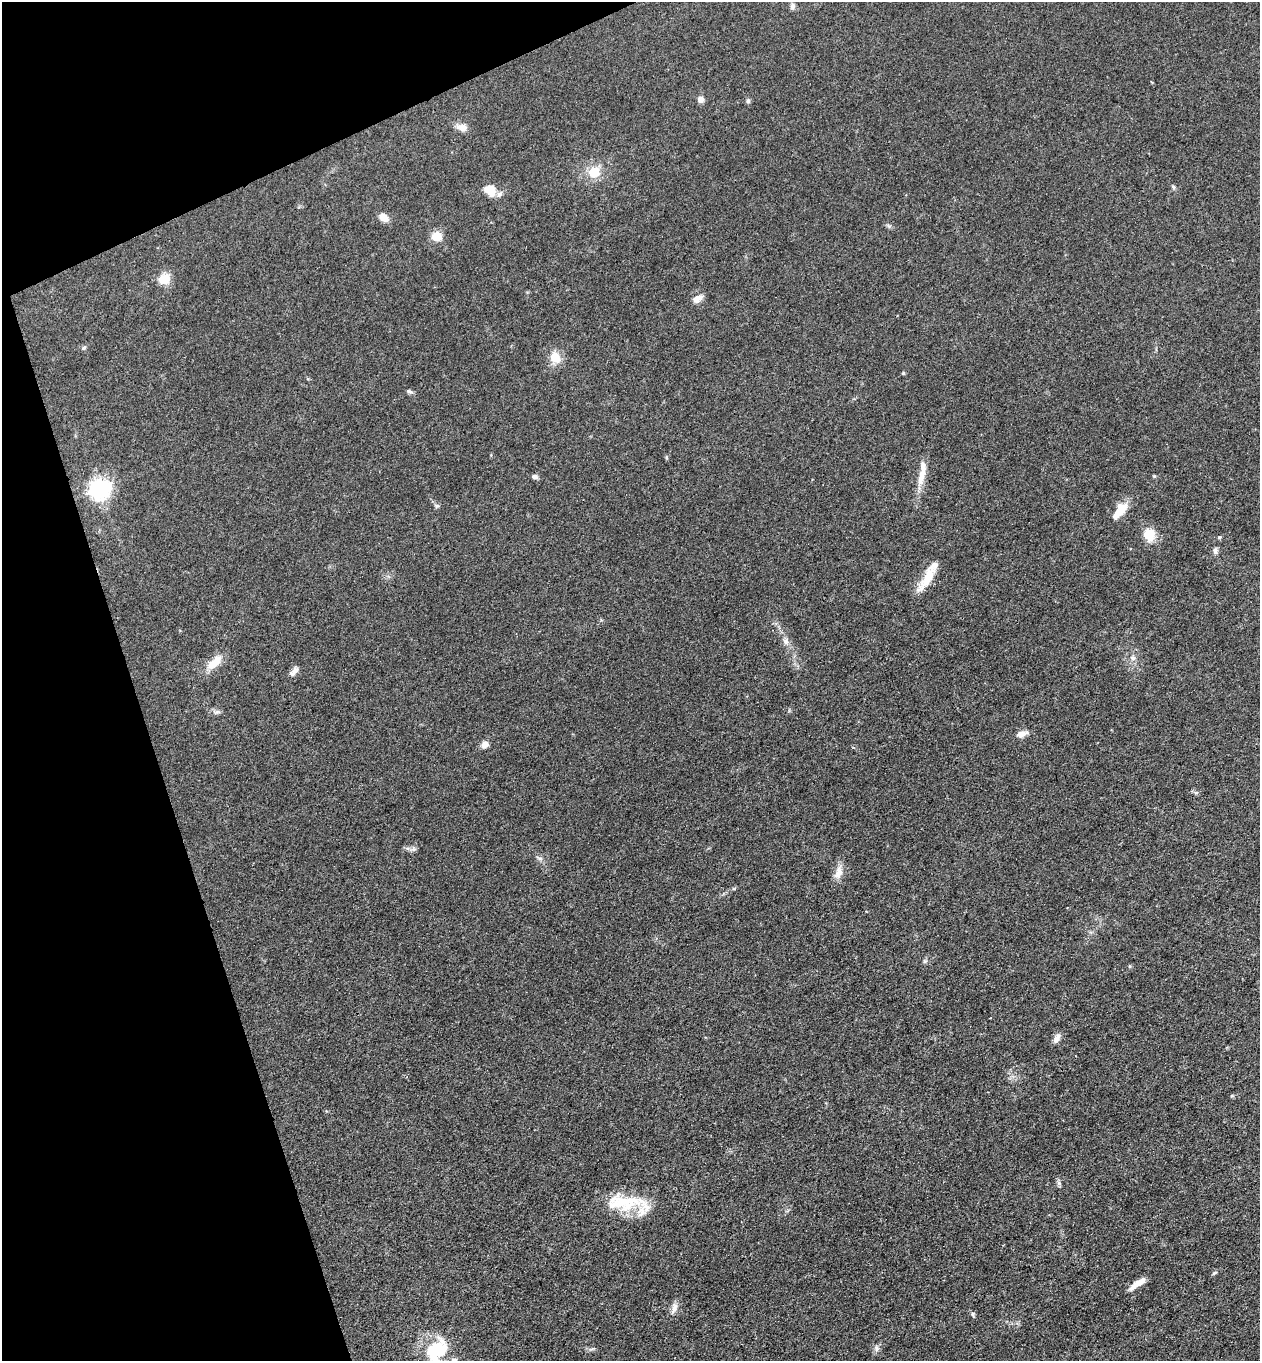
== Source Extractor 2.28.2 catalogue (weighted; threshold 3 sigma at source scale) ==
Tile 5 of 4 x 4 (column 1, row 2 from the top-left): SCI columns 301-1558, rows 2775-4133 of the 5504 x 5548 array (HDU 1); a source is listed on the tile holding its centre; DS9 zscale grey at full resolution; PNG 1262 x 1363 px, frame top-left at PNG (2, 2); no overlay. Shown black and unused: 17% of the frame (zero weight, under 3 of 4 exposures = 5% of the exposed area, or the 3 px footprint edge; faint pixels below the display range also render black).
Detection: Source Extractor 2.28.2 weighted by HDU 2 'WHT'; one run over the whole footprint, this tile lists its part. Background 0.0705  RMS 0.0058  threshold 0.0259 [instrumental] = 3 sigma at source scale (4.5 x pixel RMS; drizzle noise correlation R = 1.50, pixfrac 1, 0.05/0.05 arcsec/px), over >= 5 px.
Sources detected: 51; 6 inside a brighter listed object's ellipse — not listed separately; the other 45 listed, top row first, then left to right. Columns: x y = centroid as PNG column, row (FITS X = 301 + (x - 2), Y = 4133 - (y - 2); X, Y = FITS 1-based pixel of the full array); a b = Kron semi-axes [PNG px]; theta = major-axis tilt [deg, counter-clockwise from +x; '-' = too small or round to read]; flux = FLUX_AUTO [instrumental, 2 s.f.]
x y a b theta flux
792 6 8 6 77 1.7
700 99 7 7 - 3.1
748 101 6 5 - 1.1
462 127 13 7 -12 5
594 172 14 12 12 10
1173 187 6 5 - 0.96
490 190 12 9 -42 10
383 217 10 7 -37 6.1
436 236 8 8 - 10
164 279 16 14 27 6.9
698 299 14 8 30 3.2
83 348 7 5 27 1
555 357 14 11 -65 8.4
903 373 5 4 - 0.62
409 391 8 5 -21 1.2
922 476 31 8 76 8.4
535 477 7 5 -7 1.8
99 489 8 7 - 310
437 506 6 6 - 1
1120 511 24 11 51 9.7
1149 535 17 14 -71 9.3
1219 537 5 4 - 0.67
1215 551 8 6 84 1.7
927 578 39 11 60 12
786 641 10 7 -67 2.5
1133 658 8 6 -16 1.8
214 663 26 11 41 9.1
294 671 13 6 49 2.8
216 712 11 6 -1 1.8
1022 734 14 7 18 4.1
485 744 9 7 25 3.1
1196 793 7 4 0 1
539 858 8 5 -19 1.4
838 873 19 10 71 5.2
925 961 6 5 - 0.98
1057 1038 14 6 59 3
1232 1096 5 3 - 0.59
623 1202 52 19 0 26
1214 1273 7 4 44 0.8
1137 1284 21 6 34 6
674 1308 17 7 72 3.3
972 1314 7 5 -75 0.98
876 1348 9 6 -83 1.9
592 1349 10 3 11 1
437 1350 29 23 80 32
Isophote crosses this tile's border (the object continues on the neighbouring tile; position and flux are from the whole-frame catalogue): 1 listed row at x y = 437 1350
Unlisted compact peaks at least as high as the median listed source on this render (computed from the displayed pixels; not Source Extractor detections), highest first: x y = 1059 1183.